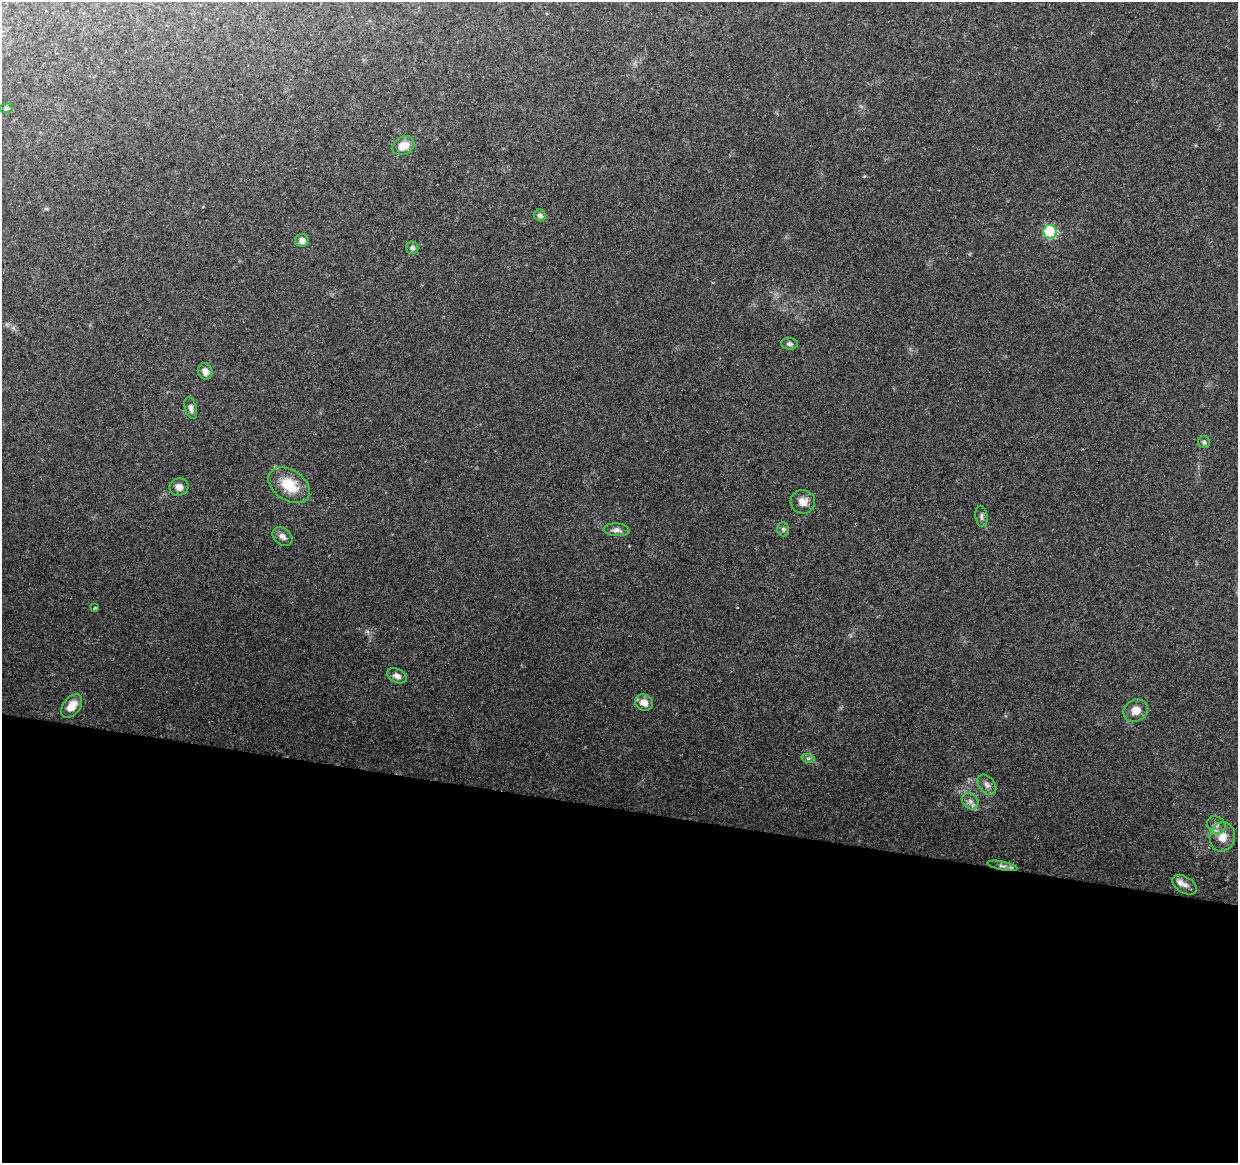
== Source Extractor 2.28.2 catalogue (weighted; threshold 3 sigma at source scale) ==
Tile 14 of 4 x 4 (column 2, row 4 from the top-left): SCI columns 1237-2472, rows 224-1384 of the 4952 x 5152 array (HDU 1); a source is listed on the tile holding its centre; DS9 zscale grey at full resolution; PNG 1240 x 1165 px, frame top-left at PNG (2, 2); each listed source drawn as its Kron ellipse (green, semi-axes under 4 px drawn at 4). Shown black and unused: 30% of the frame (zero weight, under 2 of 3 exposures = <1% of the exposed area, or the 3 px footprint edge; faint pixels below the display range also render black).
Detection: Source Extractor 2.28.2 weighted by HDU 2 'WHT'; one run over the whole footprint, this tile lists its part. Background 0.0677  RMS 0.0081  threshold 0.0366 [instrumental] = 3 sigma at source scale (4.5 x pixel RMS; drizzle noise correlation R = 1.50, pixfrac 1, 0.0396/0.0396 arcsec/px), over >= 5 px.
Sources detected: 30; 1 inside a brighter listed object's ellipse — not listed separately; the other 29 listed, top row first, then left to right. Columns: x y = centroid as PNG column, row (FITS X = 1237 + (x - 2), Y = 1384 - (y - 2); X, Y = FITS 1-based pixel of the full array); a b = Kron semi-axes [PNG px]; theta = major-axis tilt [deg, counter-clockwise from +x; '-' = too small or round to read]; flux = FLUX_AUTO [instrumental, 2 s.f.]
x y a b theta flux
6 108 6 5 - 1.5
403 146 11 9 28 11
540 215 6 5 - 3.2
1050 232 7 6 - 91
302 241 7 6 - 5.2
412 248 6 6 - 2.6
789 344 8 6 -7 2.2
205 371 8 7 - 5
191 408 11 6 -73 3.1
1204 442 6 6 - 1.6
289 485 23 15 -34 23
179 487 9 8 - 5.4
803 502 12 12 - 6.7
981 517 10 6 -81 2.7
783 529 7 6 - 1.8
616 530 13 6 -3 3.7
282 537 11 8 -37 4.2
94 608 3 3 - 1.2
397 676 10 7 -25 4.4
644 702 9 8 - 7.4
72 706 13 8 53 11
1136 710 13 11 29 7.5
808 758 7 4 -18 1.6
987 785 11 7 -49 3.7
970 801 9 7 -46 3.7
1216 825 10 8 -37 4
1222 837 15 12 77 9.5
1002 866 15 4 -11 2.8
1185 885 13 8 -32 4.2
Overlapping masked pixels (flux is a lower limit): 1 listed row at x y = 1002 866